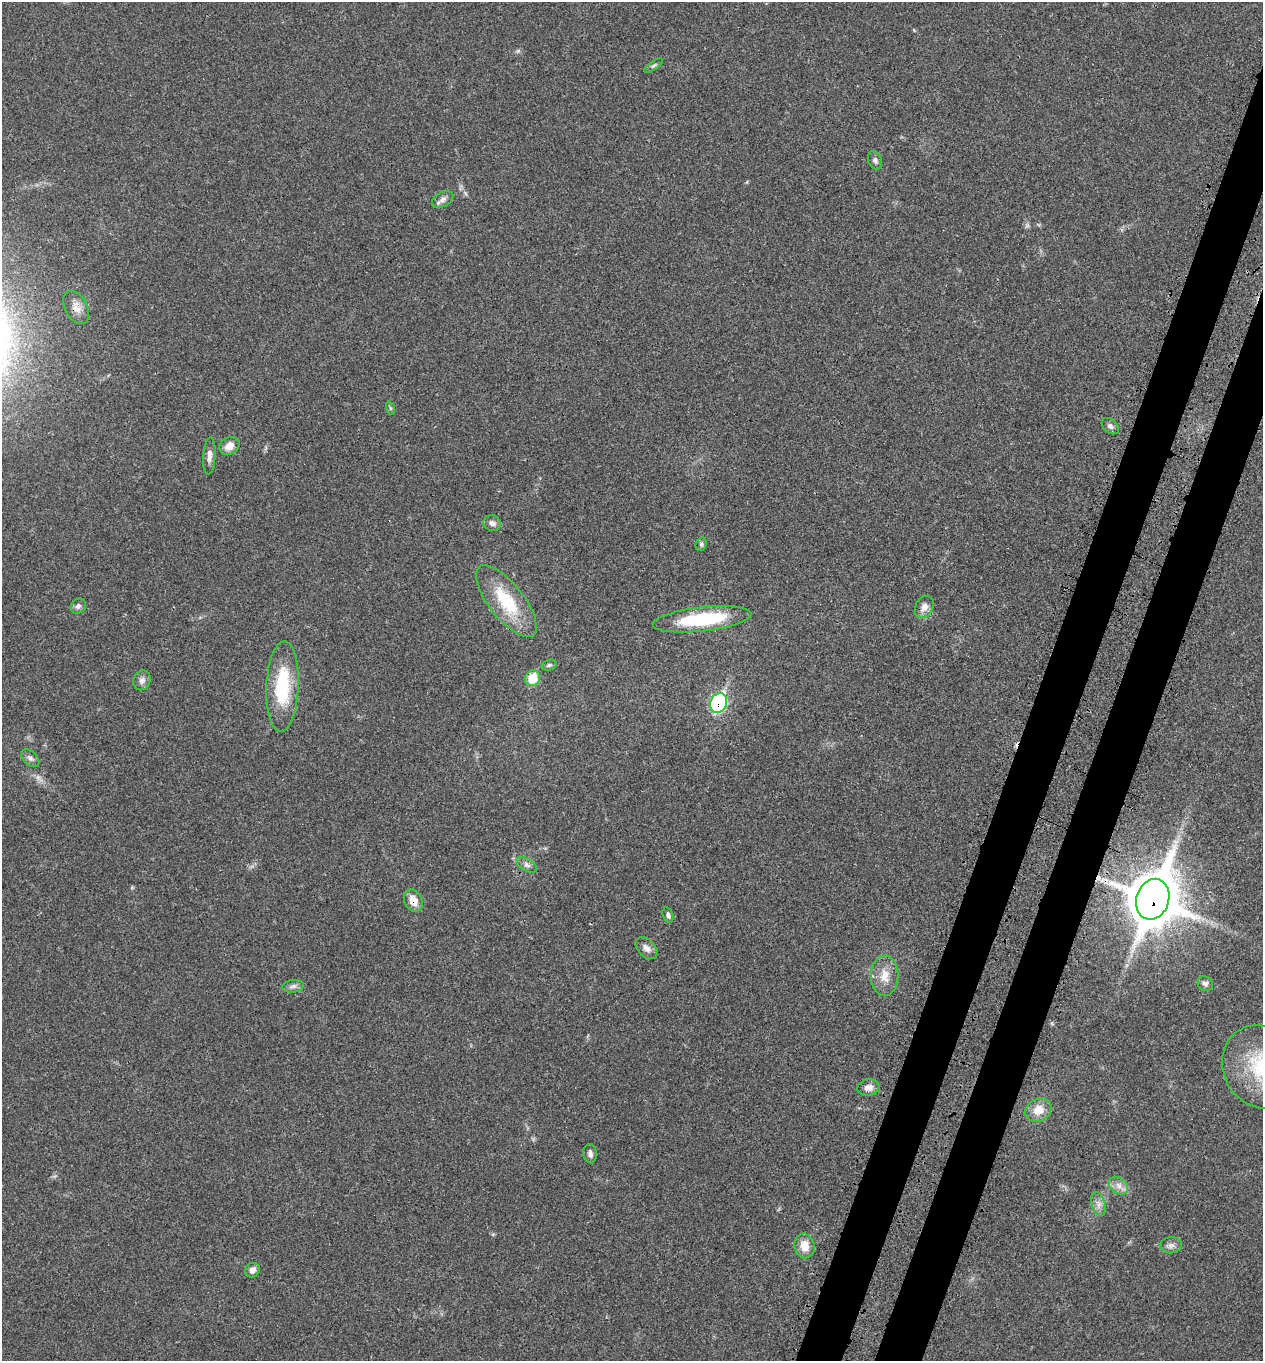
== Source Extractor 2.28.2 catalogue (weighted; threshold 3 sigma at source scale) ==
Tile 10 of 4 x 4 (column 2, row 3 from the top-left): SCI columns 1489-2749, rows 1460-2818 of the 5629 x 5638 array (HDU 1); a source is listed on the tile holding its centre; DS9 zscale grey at full resolution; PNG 1265 x 1363 px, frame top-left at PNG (2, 2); each listed source drawn as its Kron ellipse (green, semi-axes under 4 px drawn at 4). Shown black and unused: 6% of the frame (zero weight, under 3 of 4 exposures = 8% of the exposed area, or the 3 px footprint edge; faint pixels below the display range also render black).
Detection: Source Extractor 2.28.2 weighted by HDU 2 'WHT'; one run over the whole footprint, this tile lists its part. Background 0.0234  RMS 0.0034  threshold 0.0154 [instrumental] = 3 sigma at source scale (4.5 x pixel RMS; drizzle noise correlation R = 1.50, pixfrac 1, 0.05/0.05 arcsec/px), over >= 5 px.
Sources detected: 37; all 37 listed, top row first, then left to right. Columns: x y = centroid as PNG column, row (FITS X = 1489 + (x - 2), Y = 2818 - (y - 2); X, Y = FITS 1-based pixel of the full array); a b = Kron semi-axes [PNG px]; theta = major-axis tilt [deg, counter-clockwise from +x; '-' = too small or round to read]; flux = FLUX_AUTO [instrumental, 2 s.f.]
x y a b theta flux
654 65 11 4 35 0.7
875 160 9 6 -69 1.2
442 200 12 7 30 1.5
76 307 18 11 -61 3
390 408 7 4 -71 0.48
1110 426 10 6 -42 1.2
229 446 10 8 28 2.9
209 456 19 6 86 2
492 523 9 8 - 1.4
701 544 7 5 70 0.62
506 601 44 17 -52 18
78 606 8 7 - 1.2
924 607 12 8 62 2.4
702 619 50 12 6 23
549 665 7 5 16 0.68
532 678 8 7 - 8.6
142 680 10 8 68 1.5
282 686 45 16 88 20
719 703 10 8 67 47
30 758 11 6 -44 1.2
527 865 11 6 -31 1.3
1153 899 21 16 72 1400
413 901 12 9 -62 3.7
668 915 8 5 -71 0.92
646 948 13 8 -45 1.8
885 976 20 13 -90 5
1205 984 8 7 - 1
293 986 11 6 6 1.2
1262 1067 43 38 -57 27
868 1087 11 8 8 2.2
1038 1110 13 11 26 4.8
590 1154 10 6 -83 1.3
1119 1186 11 7 -40 2
1098 1204 12 6 -75 1.8
1171 1245 11 8 7 1.4
804 1246 12 10 -79 4.4
252 1270 8 7 - 1.7
Overlapping masked pixels (flux is a lower limit): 4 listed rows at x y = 76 307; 719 703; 1153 899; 413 901
Isophote crosses this tile's border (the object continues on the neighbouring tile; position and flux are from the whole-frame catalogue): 1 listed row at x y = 1262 1067